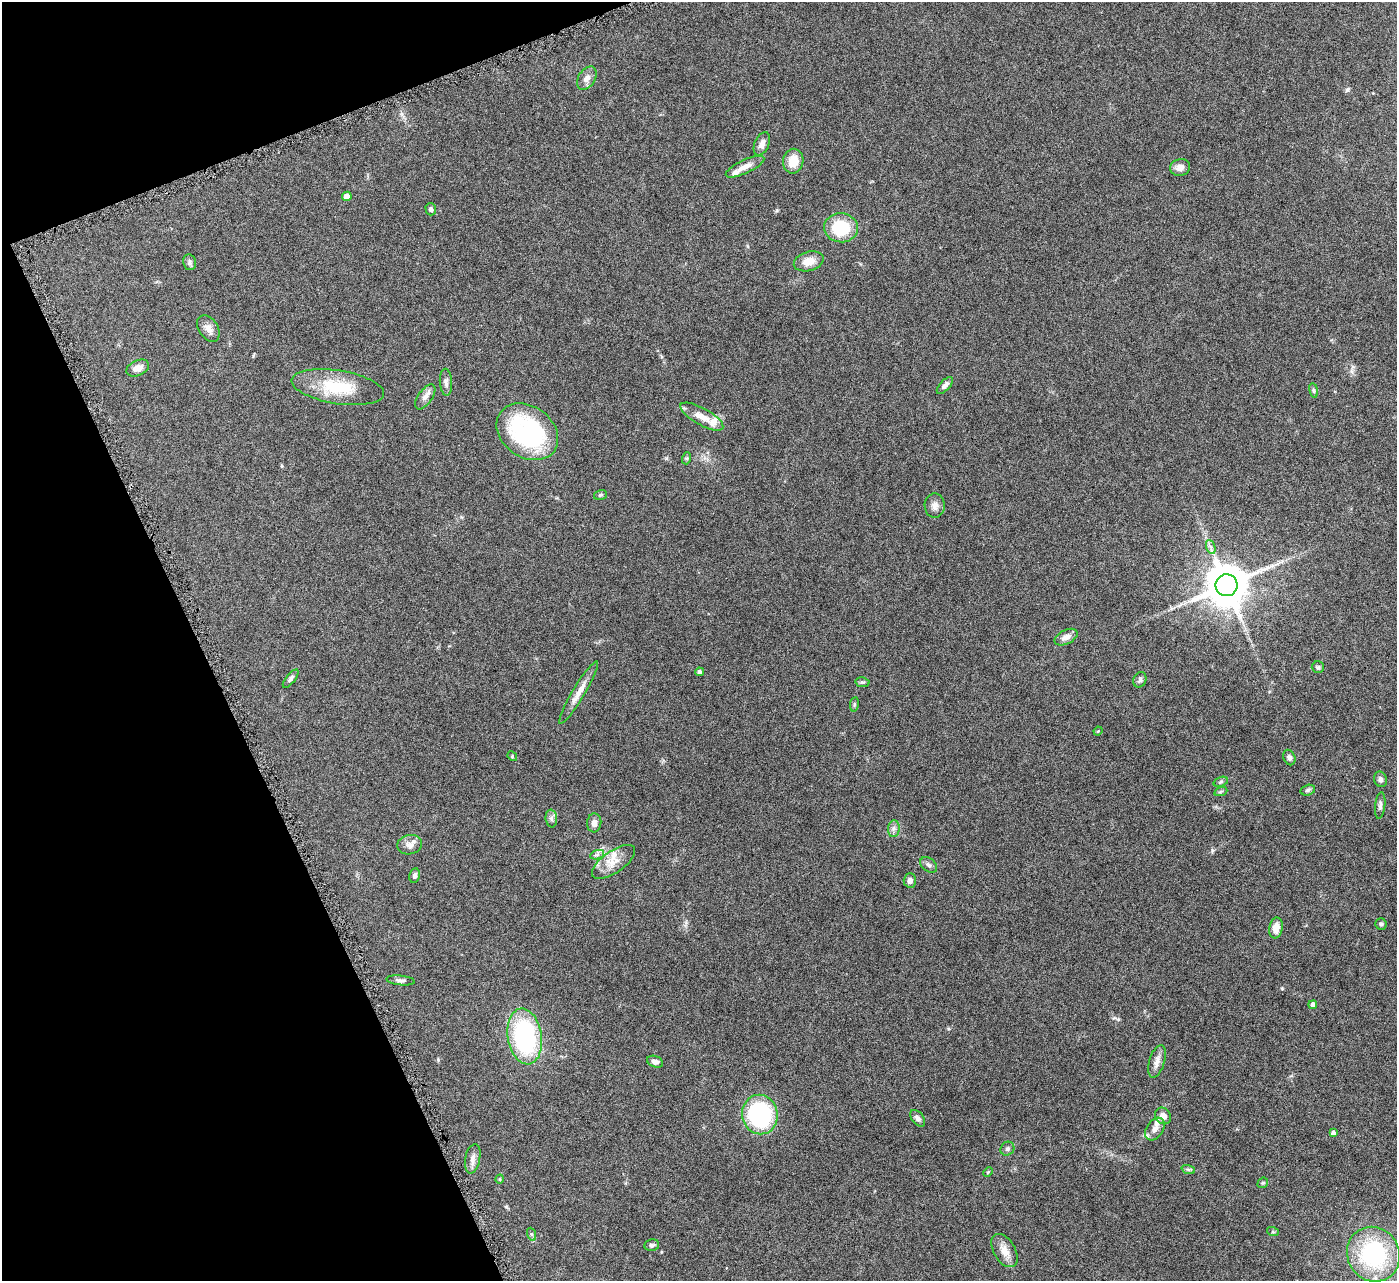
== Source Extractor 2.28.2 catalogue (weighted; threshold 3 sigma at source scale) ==
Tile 5 of 4 x 4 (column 1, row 2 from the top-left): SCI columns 3-1397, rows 2851-4129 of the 5582 x 5570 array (HDU 1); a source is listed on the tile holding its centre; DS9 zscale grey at full resolution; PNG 1399 x 1283 px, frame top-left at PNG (2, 2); each listed source drawn as its Kron ellipse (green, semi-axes under 4 px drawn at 4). Shown black and unused: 19% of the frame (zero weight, under 4 of 8 exposures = <1% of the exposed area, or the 3 px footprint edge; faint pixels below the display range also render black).
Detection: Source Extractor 2.28.2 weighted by HDU 2 'WHT'; one run over the whole footprint, this tile lists its part. Background 0.106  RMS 0.0064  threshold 0.0264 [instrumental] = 3 sigma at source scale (4.09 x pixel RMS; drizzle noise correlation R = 1.36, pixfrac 0.8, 0.05/0.05 arcsec/px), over >= 5 px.
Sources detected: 77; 1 long thin detection or spike segment (spike, bleed or trail) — neither listed nor drawn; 4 inside a brighter listed object's ellipse — not listed separately; the other 72 listed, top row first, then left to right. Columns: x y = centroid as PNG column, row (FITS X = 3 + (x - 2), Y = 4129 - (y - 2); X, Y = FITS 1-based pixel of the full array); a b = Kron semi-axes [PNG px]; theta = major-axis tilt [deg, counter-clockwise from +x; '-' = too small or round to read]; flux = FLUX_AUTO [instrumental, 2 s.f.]
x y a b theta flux
587 78 13 8 57 3.6
762 144 12 7 65 3.4
793 161 12 10 80 9.2
745 167 21 6 25 5.1
1180 167 10 8 14 3.7
347 196 5 4 - 3.8
431 209 6 5 - 1.3
841 228 17 14 -6 24
809 261 15 9 16 6.6
189 262 8 6 -81 1.5
208 328 14 9 -57 3.7
138 368 12 7 24 4.8
446 382 13 6 -87 2.2
945 385 10 5 47 2.3
338 387 47 16 -9 25
1314 390 7 3 -81 0.88
425 397 14 7 55 3.3
702 417 24 8 -29 7.4
527 432 33 25 -36 77
687 458 6 4 72 0.83
600 495 6 5 - 0.91
935 506 12 10 -89 3.4
1211 547 7 4 -70 1.5
1226 585 11 11 - 2200
1066 637 12 7 26 3.8
1318 667 6 6 - 1.1
699 672 4 4 - 1
291 679 11 4 52 1.6
1140 680 8 6 67 1.4
862 682 7 5 -10 0.87
579 693 36 6 59 6.3
854 704 7 4 82 0.89
1098 731 4 3 - 0.52
512 756 5 4 - 0.6
1289 757 8 6 -66 1.9
1380 779 8 6 -72 1.9
1221 782 7 4 20 1.1
1308 790 7 5 15 1.5
1221 791 7 4 20 0.87
1380 805 13 5 84 1.8
551 818 9 5 -83 1.7
594 823 9 7 85 3.1
894 829 8 6 83 1.8
410 845 12 9 8 3.6
597 855 7 4 19 1.4
614 862 25 11 35 8.1
929 865 9 6 -38 1.8
415 875 7 5 80 1.7
910 880 7 6 - 2.7
1381 924 6 5 - 1.1
1276 928 10 6 80 5.7
400 980 14 5 -6 1.8
1313 1005 4 4 - 2.3
525 1036 28 17 -81 74
1157 1061 17 7 73 3.8
655 1062 8 5 -21 2.5
760 1114 20 18 -77 63
1163 1116 9 7 -50 3.6
918 1118 9 6 -52 2.1
1155 1129 12 8 57 3.7
1333 1133 4 4 - 2
1007 1149 7 6 - 1.5
473 1159 15 7 79 3.2
1188 1169 7 4 -19 0.98
988 1172 5 3 - 0.54
500 1179 5 3 - 0.5
1263 1183 6 5 - 0.9
1273 1232 6 4 -18 0.7
531 1234 6 4 -71 0.95
652 1245 7 6 - 1.3
1005 1251 18 11 -59 6.2
1373 1254 28 26 -58 62
Unlisted compact peaks at least as high as the median listed source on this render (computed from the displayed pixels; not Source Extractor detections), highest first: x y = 1212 850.